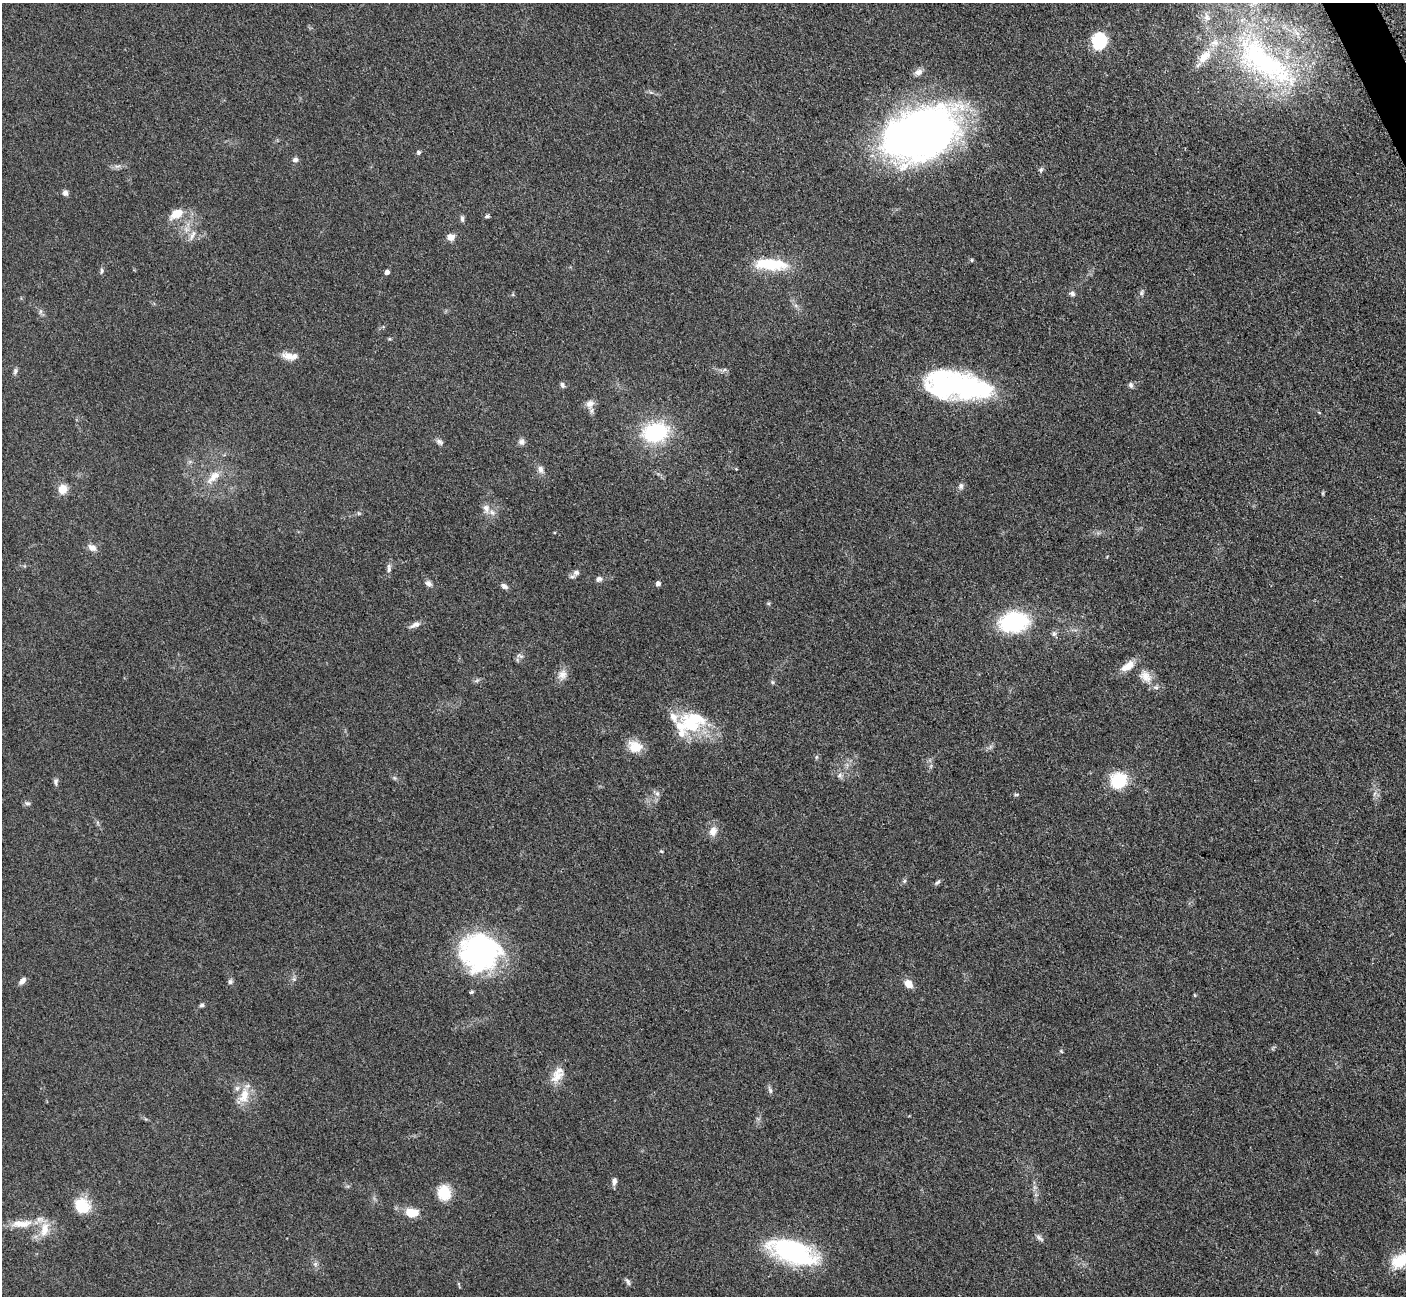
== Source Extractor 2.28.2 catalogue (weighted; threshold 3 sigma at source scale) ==
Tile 10 of 4 x 4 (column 2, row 3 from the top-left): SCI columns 1423-2826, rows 1591-2884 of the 5699 x 5661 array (HDU 1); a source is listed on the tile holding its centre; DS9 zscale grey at full resolution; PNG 1408 x 1298 px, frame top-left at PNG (2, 3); no overlay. Shown black and unused: <1% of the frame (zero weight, under 3 of 5 exposures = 4% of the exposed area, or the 3 px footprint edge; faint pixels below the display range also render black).
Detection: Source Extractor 2.28.2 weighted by HDU 2 'WHT'; one run over the whole footprint, this tile lists its part. Background 0.0527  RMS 0.0057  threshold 0.0254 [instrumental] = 3 sigma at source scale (4.5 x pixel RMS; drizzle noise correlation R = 1.50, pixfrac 1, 0.05/0.05 arcsec/px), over >= 5 px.
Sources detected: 100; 3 inside a brighter object's white glare — not listed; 8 inside a brighter listed object's ellipse — not listed separately; the other 89 listed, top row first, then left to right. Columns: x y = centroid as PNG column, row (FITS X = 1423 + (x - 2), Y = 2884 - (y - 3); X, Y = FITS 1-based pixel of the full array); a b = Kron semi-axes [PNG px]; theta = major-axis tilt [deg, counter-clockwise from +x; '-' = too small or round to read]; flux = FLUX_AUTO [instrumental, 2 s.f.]
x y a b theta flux
1097 41 18 12 48 22
1264 62 112 41 -37 140
918 72 12 8 17 3
920 133 73 46 23 320
419 152 4 4 - 1.3
295 160 7 6 - 1.7
117 166 10 4 12 1.7
1041 170 6 6 - 1.1
65 193 7 6 - 2.1
176 214 16 9 27 9.2
487 216 6 5 - 0.98
462 218 9 5 -81 1.4
192 235 17 5 68 3
451 237 8 7 - 4.2
971 260 5 4 - 0.74
770 264 44 14 -4 23
102 271 8 5 81 1.2
387 272 4 4 - 2.3
1141 293 8 5 75 1.2
1072 294 7 5 -25 1.7
40 311 7 4 -72 1.1
288 356 17 9 -18 5.6
15 371 9 5 75 1.3
562 385 7 5 -61 1.5
963 385 62 25 -12 94
1131 385 8 6 -73 1.5
590 404 12 11 - 3.7
655 432 20 15 14 54
439 442 10 6 -32 1.9
521 442 8 8 - 2
736 469 3 3 - 0.44
541 470 11 7 -77 2.5
214 477 24 10 41 7.6
961 486 9 7 88 1.8
62 489 10 9 - 7
1323 493 6 4 72 0.57
486 508 12 8 -76 4
358 513 6 3 -71 0.6
92 548 12 8 -30 3.4
389 568 13 5 90 2
576 573 9 7 15 2.3
599 579 8 7 - 1.8
428 583 8 7 - 1.9
658 584 5 4 - 2.2
504 586 8 6 -30 2.1
1013 622 25 17 6 55
415 625 14 6 24 2.8
1054 634 7 6 - 1.5
520 656 10 4 -16 1.3
1128 666 19 9 33 7.5
562 675 14 12 70 4.4
1145 676 20 14 -37 8
477 681 8 3 19 1
772 682 6 4 -71 0.76
690 724 33 22 -21 28
635 747 18 14 -17 9.4
816 757 6 4 89 0.78
840 775 7 6 - 1.6
394 778 6 5 - 0.93
1118 781 20 18 38 21
56 782 9 6 82 1.5
657 793 8 6 -88 1.9
1016 795 6 4 1 0.75
27 803 8 5 -17 1.2
713 831 12 9 66 4.9
661 851 5 4 - 0.58
904 881 6 5 - 0.96
937 882 10 5 41 1.2
480 952 42 38 -1 100
22 981 9 6 48 2.7
230 982 7 6 - 1.4
908 984 9 7 -44 6
472 992 5 4 - 0.94
1195 995 5 3 - 0.54
202 1005 6 5 - 1.1
1061 1051 6 3 -45 0.57
558 1074 25 13 62 8
770 1090 12 4 -67 1.4
244 1095 24 13 72 9.8
614 1181 10 6 81 2.1
444 1193 19 16 -80 12
82 1206 19 17 -40 14
412 1213 15 9 -5 10
21 1224 34 11 3 11
1039 1238 13 5 -38 1.6
792 1252 43 19 -21 92
1401 1261 26 15 25 18
315 1264 7 5 -45 1.3
628 1282 10 5 -65 1.3
Isophote crosses this tile's border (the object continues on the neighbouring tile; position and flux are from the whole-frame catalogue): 1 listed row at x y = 1401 1261